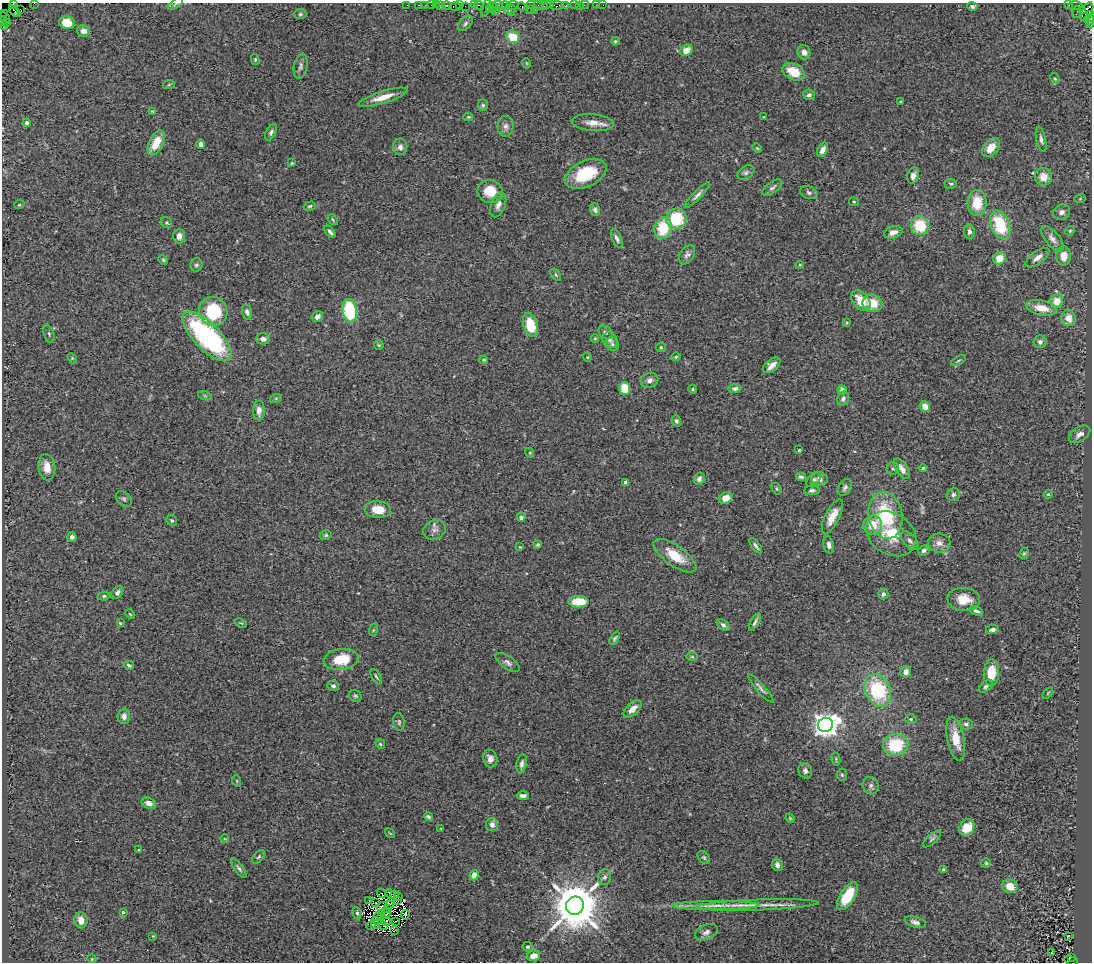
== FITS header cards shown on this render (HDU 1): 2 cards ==
NAXIS1  =                 1090
NAXIS2  =                  960

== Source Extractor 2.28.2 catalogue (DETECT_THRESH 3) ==
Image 1090 x 960 px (HDU 1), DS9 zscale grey, 1 PNG px = 1 image px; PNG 1094 x 964 px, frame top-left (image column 1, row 960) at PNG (2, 3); each listed source drawn as its Kron ellipse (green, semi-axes under 4 px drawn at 4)
Background 1.74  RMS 0.056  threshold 0.169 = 3 sigma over >= 5 px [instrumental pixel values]
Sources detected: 304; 3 with non-positive FLUX_AUTO (blend fragments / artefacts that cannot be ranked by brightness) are neither listed nor drawn; the other 301 listed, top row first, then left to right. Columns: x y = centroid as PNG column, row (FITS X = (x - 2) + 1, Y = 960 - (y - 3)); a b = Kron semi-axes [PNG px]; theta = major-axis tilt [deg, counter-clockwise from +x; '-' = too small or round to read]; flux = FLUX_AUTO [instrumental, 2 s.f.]
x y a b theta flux
34 3 2 2 - 49
176 4 9 3 35 6.9
13 5 4 3 - 140
407 5 2 2 - 15
419 5 3 2 - 56
425 5 2 2 - 19
431 5 2 2 - 26
436 5 2 2 - 35
441 5 3 3 - 39
459 5 3 2 - 20
474 5 2 2 - 5.9
498 5 5 2 - 160
513 5 6 3 8 95
535 5 9 3 -7 140
541 5 7 2 -19 61
547 5 4 2 - 36
550 5 3 2 - 50
574 5 3 2 - 67
579 5 2 2 - 13
584 5 5 2 - 36
596 5 3 2 - 3.1
603 5 2 2 - 6.3
1068 5 3 2 - 56
447 6 5 3 - 78
465 6 2 2 - 13
479 6 5 3 - 55
504 6 6 3 15 140
521 6 4 3 - 93
557 6 7 3 3 130
565 6 3 2 - 51
972 6 5 4 - 8.8
1075 6 7 3 0 63
455 7 6 3 -1 120
493 7 5 3 - 67
486 8 9 4 71 160
489 9 3 2 - 47
510 9 6 3 1 110
530 9 3 2 - 64
21 10 4 2 - 48
495 10 3 2 - 60
534 10 3 3 - 54
1083 10 3 3 - 350
15 11 7 3 -42 810
1077 12 6 2 71 23
1087 12 10 5 63 1000
4 13 3 2 - 28
511 13 3 2 - 24
300 14 6 5 - 6.3
1090 15 4 2 - 99
4 17 6 2 -44 61
1089 20 5 4 - 220
2 21 4 2 - 110
6 22 3 3 - 11
67 23 8 6 -14 68
465 23 9 5 47 9.8
1091 25 3 2 - 46
4 26 4 2 - 55
83 31 6 6 - 25
513 37 7 5 -33 100
615 41 4 3 - 4.2
687 50 7 5 29 40
804 52 7 6 - 18
255 59 5 4 - 5
526 63 5 3 - 2.9
301 66 13 6 78 13
794 72 12 8 -27 70
1055 79 6 4 -60 5.1
169 84 6 4 20 4.9
809 95 6 5 - 11
383 97 25 6 17 51
901 102 4 4 - 4.5
483 105 6 5 - 7
153 111 4 3 - 4.1
468 117 5 4 - 4.3
763 117 3 2 - 2.5
27 123 3 3 - 13
593 123 21 8 -5 37
506 126 10 8 85 16
271 132 9 5 62 11
1041 139 12 4 -77 13
156 143 13 7 64 73
201 144 4 4 - 11
400 147 8 7 - 14
757 148 5 3 - 3.9
991 148 11 7 49 48
823 150 8 5 64 21
292 163 3 3 - 4.2
746 173 9 6 32 10
586 174 22 13 25 160
913 176 8 5 72 17
1043 177 9 8 - 45
951 184 6 5 - 6
772 188 11 5 36 12
490 191 13 11 -17 76
809 193 9 6 -21 11
697 195 17 4 46 15
1080 199 6 3 19 3.9
854 202 5 4 - 4.7
977 203 13 9 89 93
19 205 5 3 - 3.5
498 205 13 7 70 20
310 206 6 4 17 6
595 210 6 5 - 10
1062 212 9 7 29 16
333 219 6 3 -53 5
676 219 10 10 - 160
167 223 6 5 - 5.4
1000 225 15 9 -68 180
920 226 9 9 - 140
663 228 11 8 75 140
1070 231 5 4 - 5.2
330 232 7 4 -52 9.6
893 232 9 6 16 28
969 232 7 5 -85 13
179 236 7 5 88 21
617 238 10 4 -66 13
1052 239 15 7 -51 23
687 255 10 7 57 14
1064 256 10 7 -89 39
999 258 6 5 - 60
1037 258 14 6 36 26
163 260 5 4 - 5.3
196 265 6 6 - 9.8
800 265 4 4 - 3.7
556 275 7 3 -54 5.3
861 301 12 7 -49 82
1057 301 7 6 - 51
872 303 10 8 -19 76
1041 308 15 7 -11 61
213 311 15 14 - 200
350 311 12 7 -79 240
247 312 8 4 -74 11
317 316 6 5 - 15
1069 318 8 7 - 43
847 322 4 3 - 3.5
530 325 12 7 -73 99
605 332 8 5 -44 9.3
49 334 9 5 -74 9
207 336 32 13 -46 590
595 338 4 4 - 3.8
263 339 7 5 -1 16
610 340 8 7 - 11
1040 342 6 6 - 14
612 344 7 6 - 8.6
379 345 5 5 - 4.4
661 347 5 5 - 4.4
587 357 4 4 - 4.4
676 357 4 4 - 3.9
72 358 6 4 -48 5.5
484 360 4 3 - 5
958 361 8 3 30 5.8
772 365 10 6 39 25
650 380 9 7 21 19
625 388 6 5 - 95
735 388 6 4 7 12
693 389 4 4 - 4.4
842 390 5 4 - 19
205 396 7 4 -18 5.8
276 398 6 4 19 5.3
843 399 7 5 67 13
925 406 5 5 - 37
259 410 10 6 89 19
676 421 5 4 - 8.7
1079 434 12 7 32 18
799 450 3 3 - 3.7
530 453 5 3 - 3.4
47 467 13 8 -83 44
893 468 6 6 - 8.6
923 468 4 4 - 6.4
902 469 11 6 -57 26
801 477 5 3 - 9
699 479 6 5 - 11
820 479 8 6 -14 17
814 480 8 5 46 9.1
626 483 4 4 - 15
845 487 9 6 59 12
776 489 6 4 -57 5.1
812 490 8 4 1 9.5
953 494 7 6 - 10
1048 494 4 4 - 4.4
726 498 7 5 28 37
124 499 9 6 -45 10
378 509 13 8 -6 61
885 515 24 17 -79 250
521 517 4 4 - 14
832 517 19 7 64 48
172 520 6 5 - 7.8
873 525 9 9 - 65
435 530 11 9 27 20
891 534 27 20 -33 140
326 535 6 4 16 5.3
72 537 5 4 - 15
910 541 11 6 -48 14
939 543 11 9 -10 25
537 545 4 3 - 6.4
829 545 8 5 -79 15
756 546 9 4 -53 12
520 547 3 3 - 2.8
924 550 6 5 - 10
1024 553 6 4 62 4.9
675 556 25 10 -35 87
117 592 7 5 48 12
883 594 5 5 - 11
104 596 6 4 12 7.6
964 599 16 11 -5 63
579 602 10 5 0 95
976 611 7 4 -21 11
130 614 5 3 - 3.2
755 622 10 3 62 10
120 623 4 4 - 4.5
241 623 6 4 -23 4.4
723 625 7 4 -37 12
992 629 6 4 10 13
373 630 6 4 71 5.5
614 638 7 4 59 7.3
692 657 6 4 -1 4.9
341 659 17 10 8 110
508 662 14 6 -35 16
129 665 5 4 - 8.5
906 672 6 5 - 20
991 673 13 7 86 83
376 677 8 3 -58 5.9
333 686 6 5 - 12
986 686 8 5 39 8.7
761 688 18 4 -48 14
878 690 17 12 -65 280
1048 693 6 3 53 4.1
355 696 6 5 - 7
633 709 11 6 43 31
124 716 8 6 88 18
911 719 6 5 - 6.4
399 722 9 5 -82 7.9
966 724 7 5 -2 9.9
825 725 7 7 - 4000
956 739 22 8 -79 80
380 744 5 4 - 5.2
896 745 13 11 10 180
490 759 9 7 -79 23
836 759 6 4 -77 5.3
522 764 9 5 80 14
805 771 8 6 -66 17
842 775 6 5 - 6.2
237 781 6 3 -71 3.8
871 786 9 7 -62 14
523 796 6 3 -2 13
149 803 7 5 -26 24
428 816 4 3 - 6.7
790 818 4 4 - 3.5
492 825 6 6 - 19
967 828 8 7 - 81
441 829 4 2 - 2.6
390 833 5 3 - 3.2
225 839 4 3 - 2.9
932 839 11 4 42 9.8
139 850 3 3 - 4.5
259 857 8 5 45 7.3
704 857 7 5 -48 6.5
986 863 5 4 - 5.4
777 865 6 5 - 12
239 868 11 4 -54 9.6
943 869 3 3 - 5.6
474 875 5 4 - 33
605 877 8 6 75 12
1010 886 8 6 -20 46
382 893 5 2 - 3.9
390 894 5 2 - 8.1
394 894 3 2 - 0.53
847 896 15 7 59 110
399 897 2 2 - 2.3
398 900 4 2 - 0.059
369 901 2 2 - 1
376 903 3 2 - 0.79
390 904 2 2 - 2
716 905 44 4 1 52
758 905 60 5 2 67
575 906 9 9 - 21000
382 907 5 2 - 5.2
388 909 3 2 - 6.2
123 912 4 4 - 7.3
357 913 6 4 -78 5.9
386 913 4 3 - 6.2
405 915 5 4 - 3.1
377 917 4 2 - 1.9
381 917 3 2 - 2.1
81 920 8 6 -80 35
386 921 4 2 - 2.6
396 921 2 2 - 4
915 922 11 5 -15 14
375 923 5 3 - 7.8
384 925 3 2 - 3
371 926 4 3 - 1.5
394 931 2 2 - 3
706 932 12 7 24 20
153 936 3 3 - 2.7
1068 936 2 2 - 2.2
528 947 5 4 - 6.7
1051 953 3 2 - 9.9
533 956 7 5 15 34
1071 957 3 2 - 140
92 959 4 3 - 3.3
1071 961 7 3 -16 110
At the frame edge (FLAGS 8, measured only in part): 8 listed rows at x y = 34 3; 176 4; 1090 15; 1089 20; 2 21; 1091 25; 4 26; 1071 961
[3 non-positive-flux detections neither listed nor drawn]